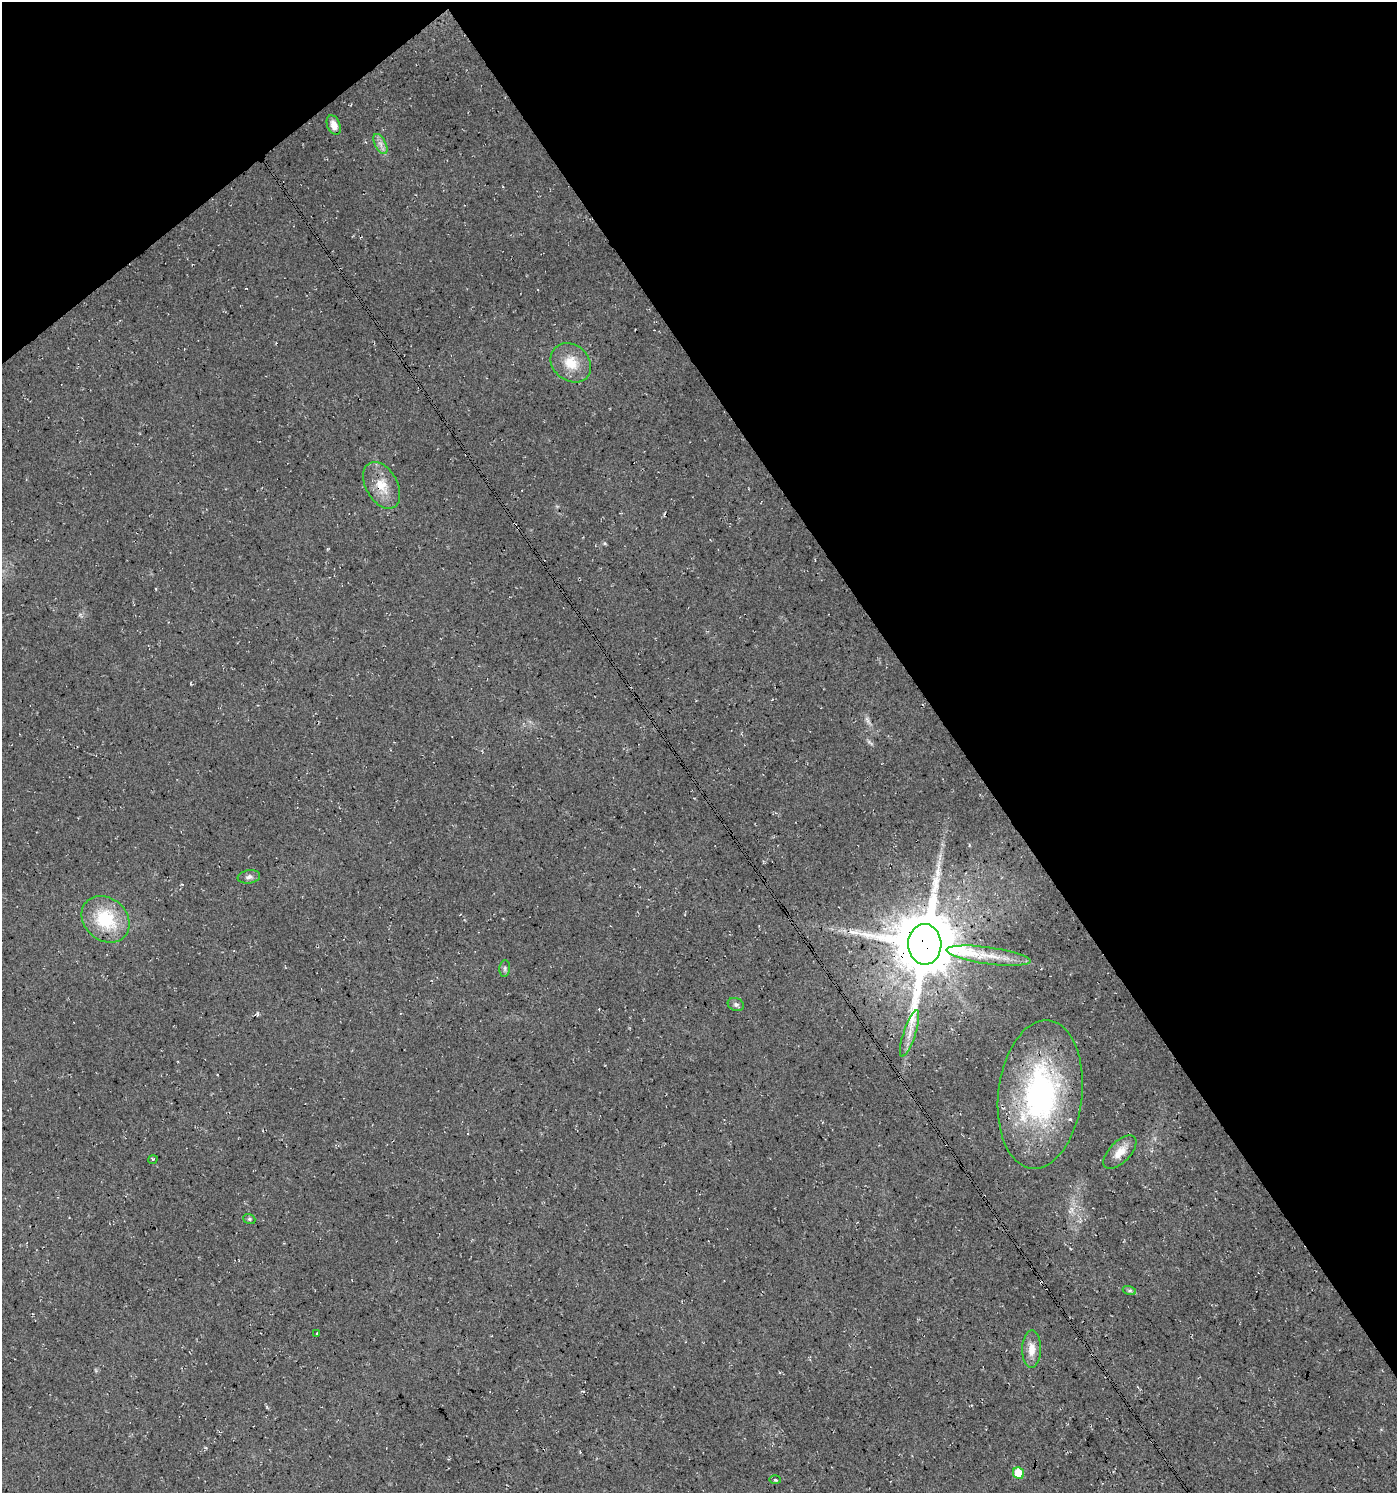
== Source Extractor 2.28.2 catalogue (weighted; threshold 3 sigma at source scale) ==
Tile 3 of 4 x 4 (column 3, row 1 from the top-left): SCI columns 2921-4315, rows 4478-5968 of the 5906 x 5968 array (HDU 1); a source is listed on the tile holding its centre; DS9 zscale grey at full resolution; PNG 1399 x 1495 px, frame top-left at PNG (2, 2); each listed source drawn as its Kron ellipse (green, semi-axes under 4 px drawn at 4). Shown black and unused: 36% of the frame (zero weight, under 3 of 4 exposures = <1% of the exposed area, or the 3 px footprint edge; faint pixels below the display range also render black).
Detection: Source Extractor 2.28.2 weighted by HDU 2 'WHT'; one run over the whole footprint, this tile lists its part. Background 0.022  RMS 0.0063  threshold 0.0281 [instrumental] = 3 sigma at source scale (4.5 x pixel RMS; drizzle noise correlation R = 1.50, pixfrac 1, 0.0396/0.0396 arcsec/px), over >= 5 px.
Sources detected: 23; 1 inside a brighter object's white glare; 1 long thin detection or spike segment (spike, bleed or trail) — neither listed nor drawn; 1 inside a brighter listed object's ellipse — not listed separately; the other 20 listed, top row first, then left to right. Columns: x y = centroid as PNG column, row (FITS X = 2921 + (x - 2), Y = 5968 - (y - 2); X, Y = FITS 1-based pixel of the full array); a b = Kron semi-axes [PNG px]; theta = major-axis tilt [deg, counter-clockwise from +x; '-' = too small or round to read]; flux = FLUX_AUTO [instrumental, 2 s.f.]
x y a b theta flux
334 125 10 6 -67 4.9
380 144 11 5 -63 2.9
571 363 22 18 -40 15
382 485 25 15 -61 14
249 877 11 6 9 2.4
105 919 26 21 -42 33
925 944 20 16 -88 4800
988 956 42 8 -8 14
505 968 8 5 85 1.4
736 1004 8 6 -20 1.9
910 1033 24 6 71 6.7
1040 1094 74 42 83 140
1120 1152 21 10 46 7.8
153 1159 5 3 - 0.63
249 1219 6 5 - 1
1129 1290 7 4 -18 1.2
316 1334 3 3 - 1.3
1032 1349 18 9 89 7.6
1018 1473 6 5 - 13
775 1480 6 3 -1 0.91
Overlapping masked pixels (flux is a lower limit): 3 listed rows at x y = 382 485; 925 944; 1040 1094